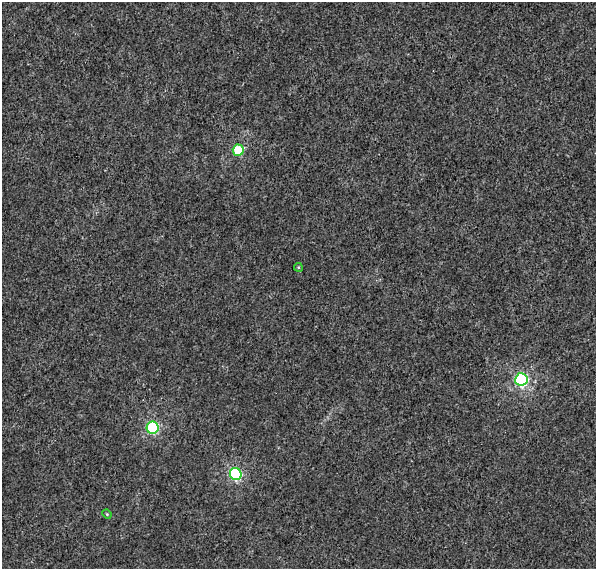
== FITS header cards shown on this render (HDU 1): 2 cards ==
NAXIS1  =                  594
NAXIS2  =                  567

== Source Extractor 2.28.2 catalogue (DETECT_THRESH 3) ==
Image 594 x 567 px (HDU 1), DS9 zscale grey, 1 PNG px = 1 image px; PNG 598 x 571 px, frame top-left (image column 1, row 567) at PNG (2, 2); each listed source drawn as its Kron ellipse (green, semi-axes under 4 px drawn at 4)
Background 2.04e-06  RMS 0.0017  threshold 0.0051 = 3 sigma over >= 5 px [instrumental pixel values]
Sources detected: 6; all 6 listed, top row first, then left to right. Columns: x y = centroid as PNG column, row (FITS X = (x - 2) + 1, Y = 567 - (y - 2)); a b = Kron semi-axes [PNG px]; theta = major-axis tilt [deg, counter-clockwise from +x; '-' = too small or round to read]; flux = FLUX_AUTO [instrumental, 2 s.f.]
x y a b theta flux
238 150 5 5 - 8.8
298 267 4 4 - 0.18
521 379 6 6 - 27
153 428 6 6 - 18
236 474 6 6 - 19
107 514 5 4 - 0.14